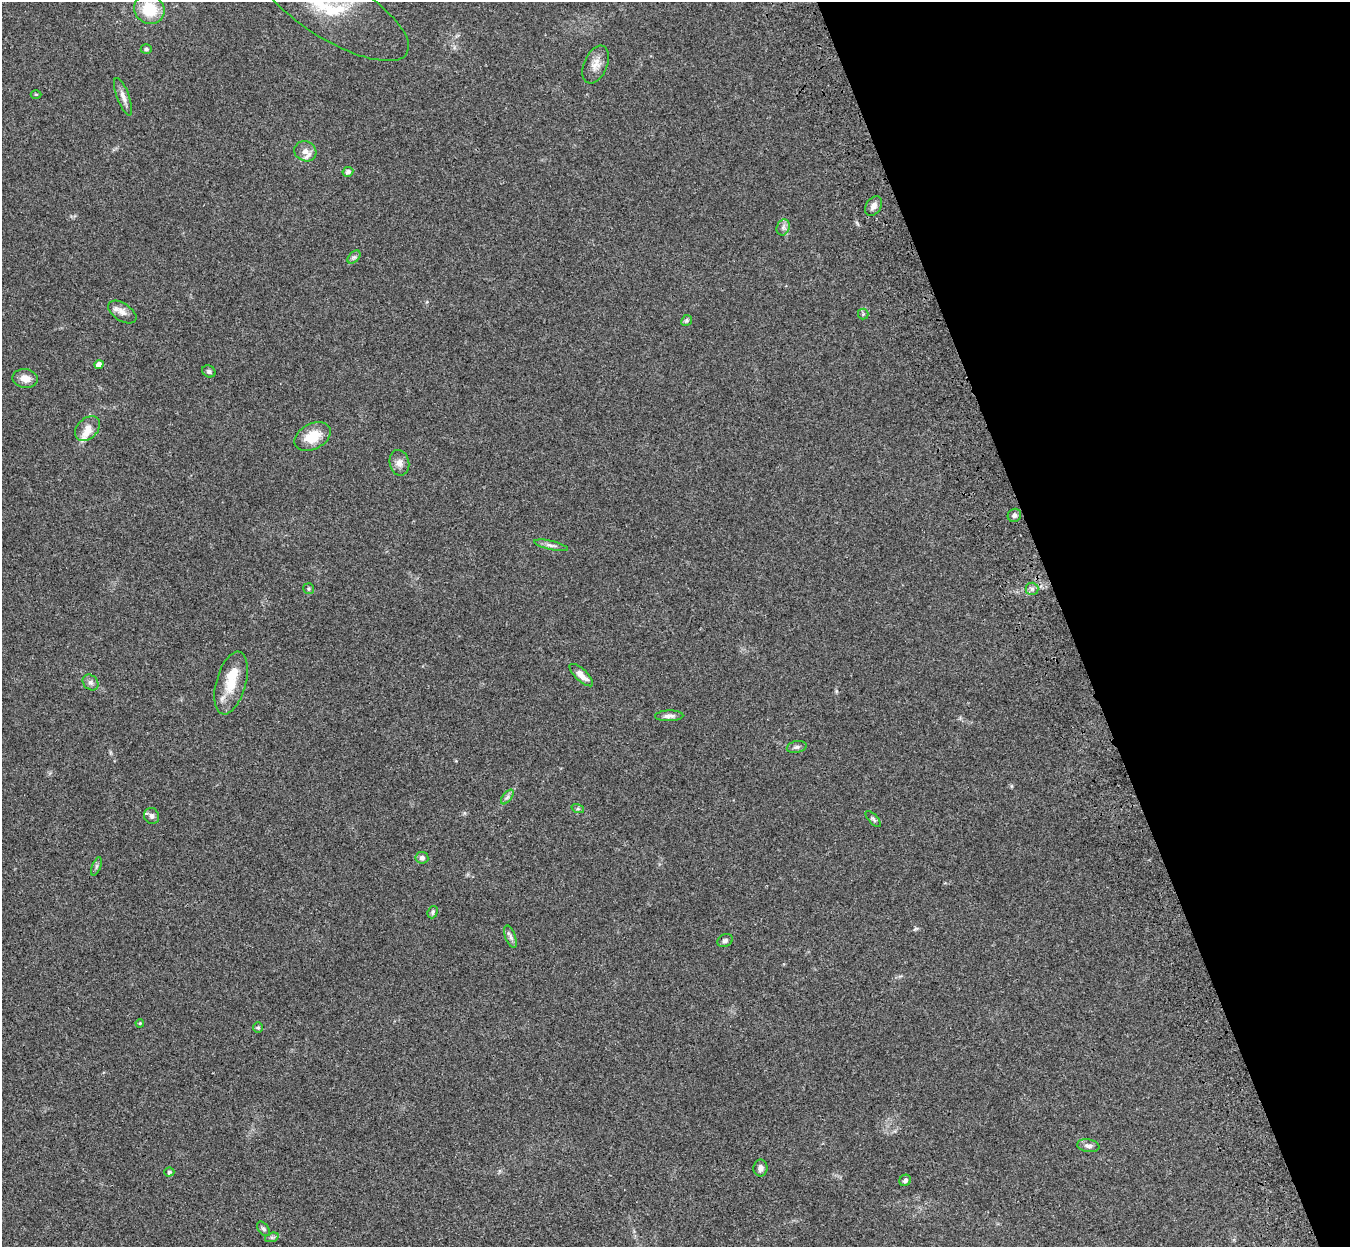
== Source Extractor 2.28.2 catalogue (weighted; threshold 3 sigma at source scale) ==
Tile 12 of 4 x 4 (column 4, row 3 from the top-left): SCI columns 4159-5506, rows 1571-2815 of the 5621 x 5509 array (HDU 1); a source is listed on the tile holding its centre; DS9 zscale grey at full resolution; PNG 1352 x 1249 px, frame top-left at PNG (2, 2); each listed source drawn as its Kron ellipse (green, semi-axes under 4 px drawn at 4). Shown black and unused: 21% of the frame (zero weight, under 3 of 4 exposures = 6% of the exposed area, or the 3 px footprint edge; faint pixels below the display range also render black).
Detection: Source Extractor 2.28.2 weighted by HDU 2 'WHT'; one run over the whole footprint, this tile lists its part. Background 0.0467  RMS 0.0051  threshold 0.0232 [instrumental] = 3 sigma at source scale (4.5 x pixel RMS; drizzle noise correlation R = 1.50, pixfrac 1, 0.05/0.05 arcsec/px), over >= 5 px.
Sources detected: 50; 4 inside a brighter listed object's ellipse — not listed separately; the other 46 listed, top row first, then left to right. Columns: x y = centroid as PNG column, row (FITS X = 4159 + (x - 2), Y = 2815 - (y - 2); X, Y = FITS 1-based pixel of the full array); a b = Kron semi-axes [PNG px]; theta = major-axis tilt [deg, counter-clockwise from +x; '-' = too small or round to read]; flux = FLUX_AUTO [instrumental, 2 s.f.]
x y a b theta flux
149 9 15 14 - 16
334 10 85 31 -31 39
146 49 5 4 - 0.81
596 65 20 11 67 5.1
36 94 5 3 - 0.5
123 97 20 6 -70 3.1
305 151 11 10 - 3.7
348 172 5 5 - 1.6
874 206 11 7 55 2.5
783 227 8 6 70 1.7
354 257 8 5 44 1.2
122 312 16 8 -33 3.3
863 314 5 5 - 0.78
687 320 6 5 - 0.94
99 365 4 4 - 3.1
209 371 7 6 - 1.1
25 378 13 9 -7 4.4
87 429 14 10 45 3.9
312 437 19 12 28 11
399 463 13 10 -77 3
1014 515 7 6 - 1.4
551 545 17 4 -13 2
309 589 5 5 - 0.72
1032 589 6 6 - 1.5
581 675 15 6 -43 4.2
90 682 9 7 -45 1.7
231 683 32 15 74 13
669 716 14 5 2 2.1
797 747 10 6 12 1.6
507 797 8 4 52 1.3
578 809 6 4 -17 0.75
152 816 8 7 - 1.7
873 819 10 4 -46 1
422 858 6 5 - 1.6
96 866 9 3 69 0.87
433 912 6 5 - 0.97
510 937 11 5 -70 1.6
725 941 8 6 24 1.3
140 1023 4 3 - 0.41
258 1027 5 4 - 0.61
1088 1146 11 6 -9 2.1
760 1168 8 7 - 2.3
169 1172 5 4 - 0.8
905 1180 6 5 - 1.4
263 1229 8 5 -51 1.1
272 1237 7 4 18 1
Isophote crosses this tile's border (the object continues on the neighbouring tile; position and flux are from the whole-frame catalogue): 1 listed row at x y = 334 10